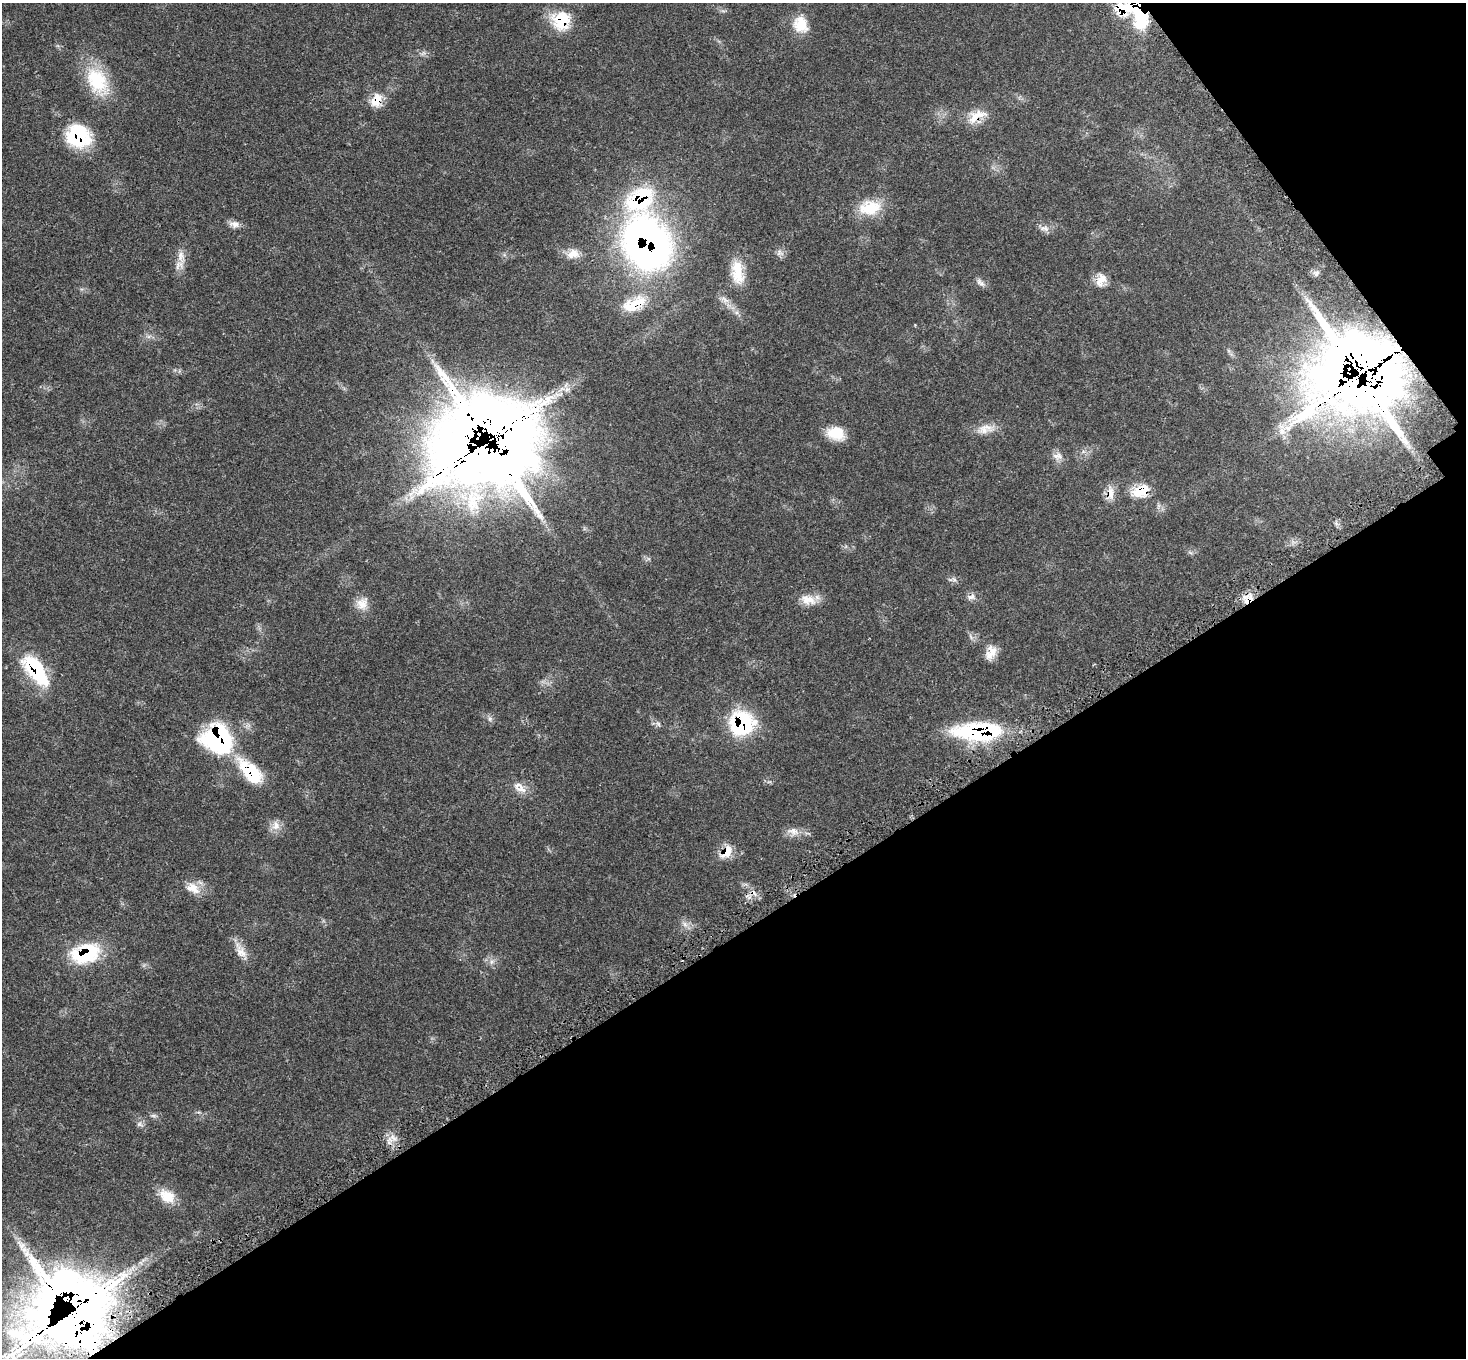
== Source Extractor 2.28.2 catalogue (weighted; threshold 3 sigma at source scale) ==
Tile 12 of 4 x 4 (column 4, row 3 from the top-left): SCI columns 4469-5932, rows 1637-2992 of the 6034 x 6057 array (HDU 1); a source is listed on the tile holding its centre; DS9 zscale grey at full resolution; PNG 1468 x 1360 px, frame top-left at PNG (2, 3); no overlay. Shown black and unused: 35% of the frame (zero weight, under 3 of 5 exposures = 4% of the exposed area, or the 3 px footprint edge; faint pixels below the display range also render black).
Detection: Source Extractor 2.28.2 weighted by HDU 2 'WHT'; one run over the whole footprint, this tile lists its part. Background 0.0464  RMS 0.0031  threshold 0.0142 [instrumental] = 3 sigma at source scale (4.5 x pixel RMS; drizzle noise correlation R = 1.50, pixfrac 1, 0.05/0.05 arcsec/px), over >= 5 px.
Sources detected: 60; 3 cosmic-ray / hot-pixel residue — not listed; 5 inside a brighter listed object's ellipse — not listed separately; the other 52 listed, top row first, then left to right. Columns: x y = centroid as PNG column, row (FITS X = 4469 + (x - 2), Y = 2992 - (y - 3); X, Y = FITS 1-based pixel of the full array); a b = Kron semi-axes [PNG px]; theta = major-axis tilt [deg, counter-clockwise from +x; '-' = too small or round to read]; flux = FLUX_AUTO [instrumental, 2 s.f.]
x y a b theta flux
1139 16 36 17 -59 21
561 20 23 22 - 11
801 24 21 17 -66 6.6
97 80 35 25 -61 15
378 98 18 11 -82 3.9
977 116 28 12 29 5.7
78 136 27 23 -25 19
870 208 29 18 7 9.3
234 224 12 9 -10 1.8
1045 228 14 7 0 1.6
647 243 55 44 -65 140
573 253 16 11 30 3.2
181 255 13 8 88 2.3
737 272 31 14 -83 7.6
1316 273 8 6 -87 0.97
1101 280 19 10 62 3.6
980 283 16 5 -32 1.3
724 299 16 6 -38 1.9
634 304 35 16 24 9.8
1358 374 44 40 -33 940
985 429 27 11 14 4.1
1282 431 13 8 -89 2.7
836 433 21 14 -17 6.5
496 437 87 67 -50 750
1057 456 15 9 -1 2
1141 491 18 11 24 8.2
1111 493 20 8 89 2.9
971 597 11 7 19 1.4
808 600 21 13 -14 4.4
362 604 17 15 70 3.7
991 652 18 11 65 3.4
36 670 41 18 -54 21
490 719 8 6 70 0.82
742 723 26 25 - 24
658 724 9 3 -45 0.57
978 731 51 17 1 38
219 738 33 30 -48 38
250 771 36 16 -46 16
522 789 14 11 -28 2.9
276 825 14 11 -89 2.6
793 831 18 11 -15 2.7
726 852 20 10 53 4.4
193 888 20 14 -25 4.2
685 924 8 6 -46 1.2
240 951 22 12 -55 3.8
85 953 33 20 15 21
491 962 7 4 71 0.71
154 1116 9 4 8 0.67
139 1124 8 7 - 0.92
167 1196 22 15 -37 5.5
21 1245 20 10 -57 3.6
71 1315 51 47 36 750
Overlapping masked pixels (flux is a lower limit): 18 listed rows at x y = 1139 16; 561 20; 378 98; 977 116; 78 136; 647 243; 634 304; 1358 374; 496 437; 1141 491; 36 670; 742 723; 978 731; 219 738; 250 771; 726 852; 85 953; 71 1315
Isophote crosses this tile's border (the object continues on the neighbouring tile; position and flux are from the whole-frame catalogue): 1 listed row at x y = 71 1315